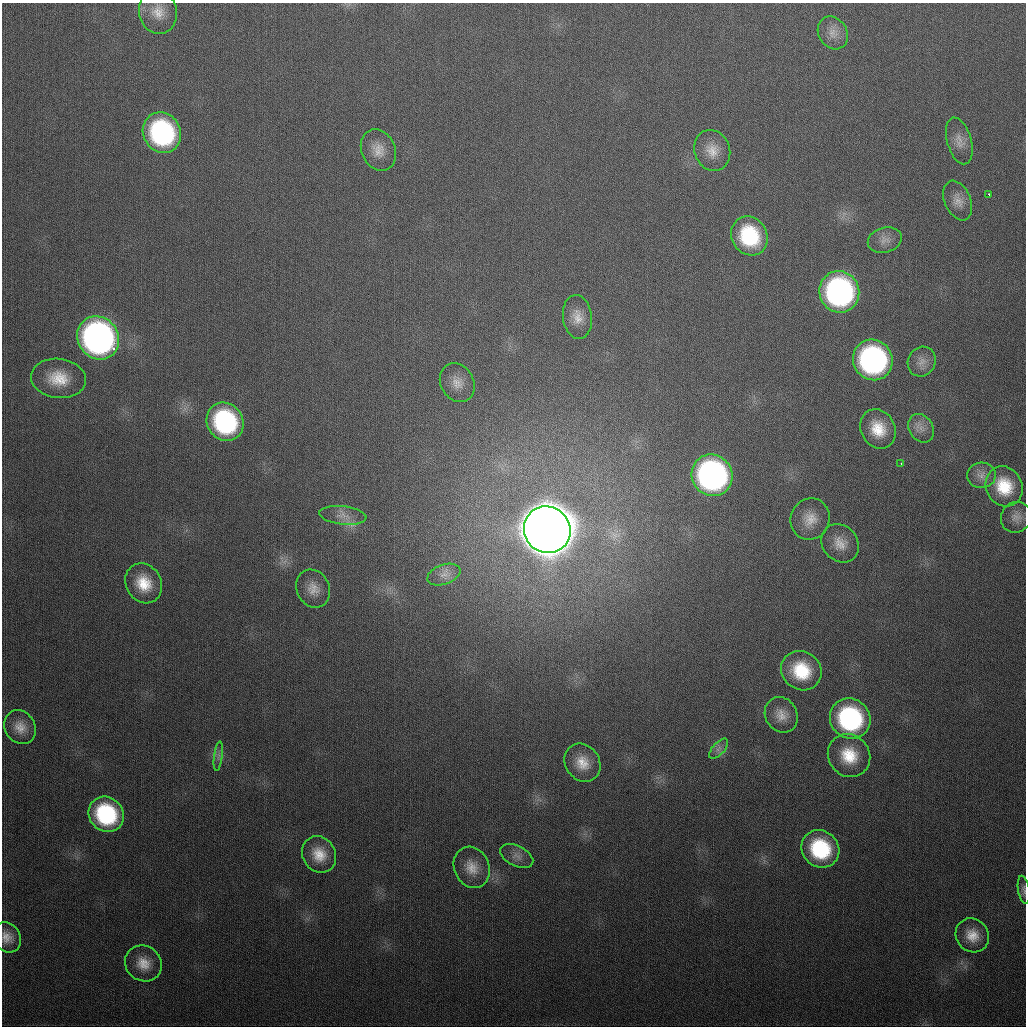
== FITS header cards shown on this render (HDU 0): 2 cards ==
NAXIS1  =                 1024
NAXIS2  =                 1024

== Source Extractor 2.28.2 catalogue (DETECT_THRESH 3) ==
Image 1024 x 1024 px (HDU 0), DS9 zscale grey, 1 PNG px = 1 image px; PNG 1028 x 1028 px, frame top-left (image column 1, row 1024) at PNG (2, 3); each listed source drawn as its Kron ellipse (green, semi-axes under 4 px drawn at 4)
Background 338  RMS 13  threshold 39.2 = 3 sigma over >= 5 px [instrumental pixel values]
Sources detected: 49; all 49 listed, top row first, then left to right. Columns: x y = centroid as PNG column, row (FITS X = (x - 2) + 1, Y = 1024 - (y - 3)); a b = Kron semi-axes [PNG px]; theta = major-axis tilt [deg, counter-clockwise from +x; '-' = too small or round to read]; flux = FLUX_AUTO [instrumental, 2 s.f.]
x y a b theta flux
158 12 22 19 -76 1.7e+04
833 33 17 14 -56 9.8e+03
162 133 21 18 -60 1.5e+05
959 141 24 12 -74 1.0e+04
378 150 21 17 -67 1.4e+04
712 150 21 17 -68 1.6e+04
989 194 3 2 - 1.6e+03
958 201 21 13 -67 1.0e+04
749 236 20 17 -60 6.0e+04
885 240 17 12 16 8.6e+03
839 292 21 20 - 2.4e+05
577 317 22 14 -83 1.4e+04
98 338 22 20 -53 4.3e+05
873 360 20 19 - 2.3e+05
922 362 15 13 58 8.7e+03
58 378 28 19 -7 2.9e+04
457 383 20 16 -59 1.3e+04
225 422 20 18 -55 1.2e+05
921 428 15 12 -57 9.7e+03
878 429 20 17 -63 2.5e+04
901 464 3 2 - 2.6e+03
712 475 21 20 - 3.2e+05
981 475 14 13 - 8.3e+03
1004 486 20 18 -63 3.1e+04
343 515 23 9 -6 9.2e+03
1016 517 16 14 51 8.4e+03
810 519 21 19 67 1.6e+04
547 530 24 23 - 6.6e+06
840 543 20 17 -49 1.5e+04
444 574 17 9 20 7.6e+03
144 583 21 17 -60 2.6e+04
313 589 19 16 -66 1.3e+04
801 671 21 19 -36 4.2e+04
781 715 18 16 -59 1.2e+04
850 719 21 19 -44 1.4e+05
20 727 18 15 -57 1.2e+04
719 749 12 6 48 4.7e+03
218 756 15 4 82 3.5e+03
849 756 22 20 -49 3.1e+04
582 763 20 17 -55 1.8e+04
106 814 18 16 -45 8.5e+04
820 849 20 18 -42 7.1e+04
319 854 19 16 -59 1.9e+04
517 856 18 10 -26 7.4e+03
472 867 21 17 -66 1.6e+04
1024 890 14 5 -81 3.2e+03
972 935 18 16 -49 1.6e+04
7 937 16 13 -54 1.0e+04
143 963 19 17 -37 1.6e+04
At the frame edge (FLAGS 8, measured only in part): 2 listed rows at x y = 1024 890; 7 937